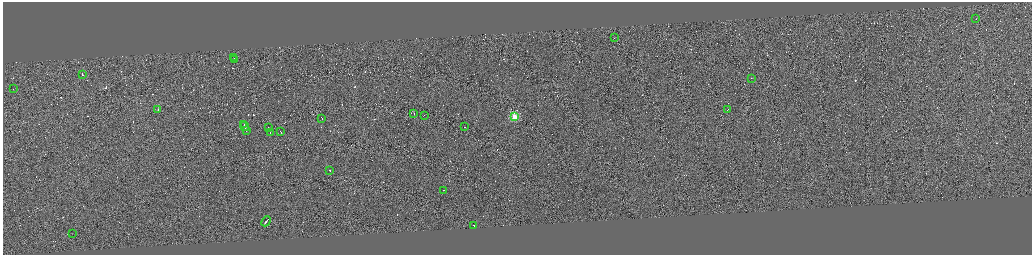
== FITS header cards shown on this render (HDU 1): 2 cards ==
NAXIS1  =                 4117
NAXIS2  =                 1012

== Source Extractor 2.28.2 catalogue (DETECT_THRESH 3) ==
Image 4117 x 1012 px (HDU 1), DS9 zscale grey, zoomed out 1/4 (1 PNG px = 4 x 4 image px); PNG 1034 x 257 px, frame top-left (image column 3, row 1010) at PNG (3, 2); each listed source drawn as its Kron ellipse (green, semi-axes under 4 px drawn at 4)
Background 0.0501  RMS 2.9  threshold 8.8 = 3 sigma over >= 5 px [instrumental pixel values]
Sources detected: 468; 443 cannot appear on this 1/4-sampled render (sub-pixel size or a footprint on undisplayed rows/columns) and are neither listed nor drawn; the other 25 listed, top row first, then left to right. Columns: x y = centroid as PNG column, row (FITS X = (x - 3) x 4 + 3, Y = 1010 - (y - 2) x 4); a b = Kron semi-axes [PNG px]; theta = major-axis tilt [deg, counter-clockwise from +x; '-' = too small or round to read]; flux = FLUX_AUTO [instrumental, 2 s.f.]
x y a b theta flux
976 19 2 1 - 6000
614 37 2 1 - 2400
234 57 3 1 - 10000
235 59 2 1 - 7600
82 74 2 1 - 15000
751 78 2 1 - 3500
13 89 2 1 - 7400
727 109 2 1 - 9400
158 110 2 1 - 9000
414 113 2 1 - 5100
424 115 2 1 - 3100
515 116 2 2 - 100000
322 118 3 1 - 11000
244 124 3 1 - 11000
245 126 5 1 - 24000
464 126 2 1 - 9100
268 127 4 1 - 14000
246 130 3 1 - 8500
281 132 2 1 - 9600
270 133 4 1 - 22000
329 170 2 1 - 5800
444 190 2 1 - 8400
266 221 5 1 - 51000
474 225 2 1 - 5900
72 233 2 1 - 16000
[443 sub-pixel or undisplayed-footprint detections neither listed nor drawn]